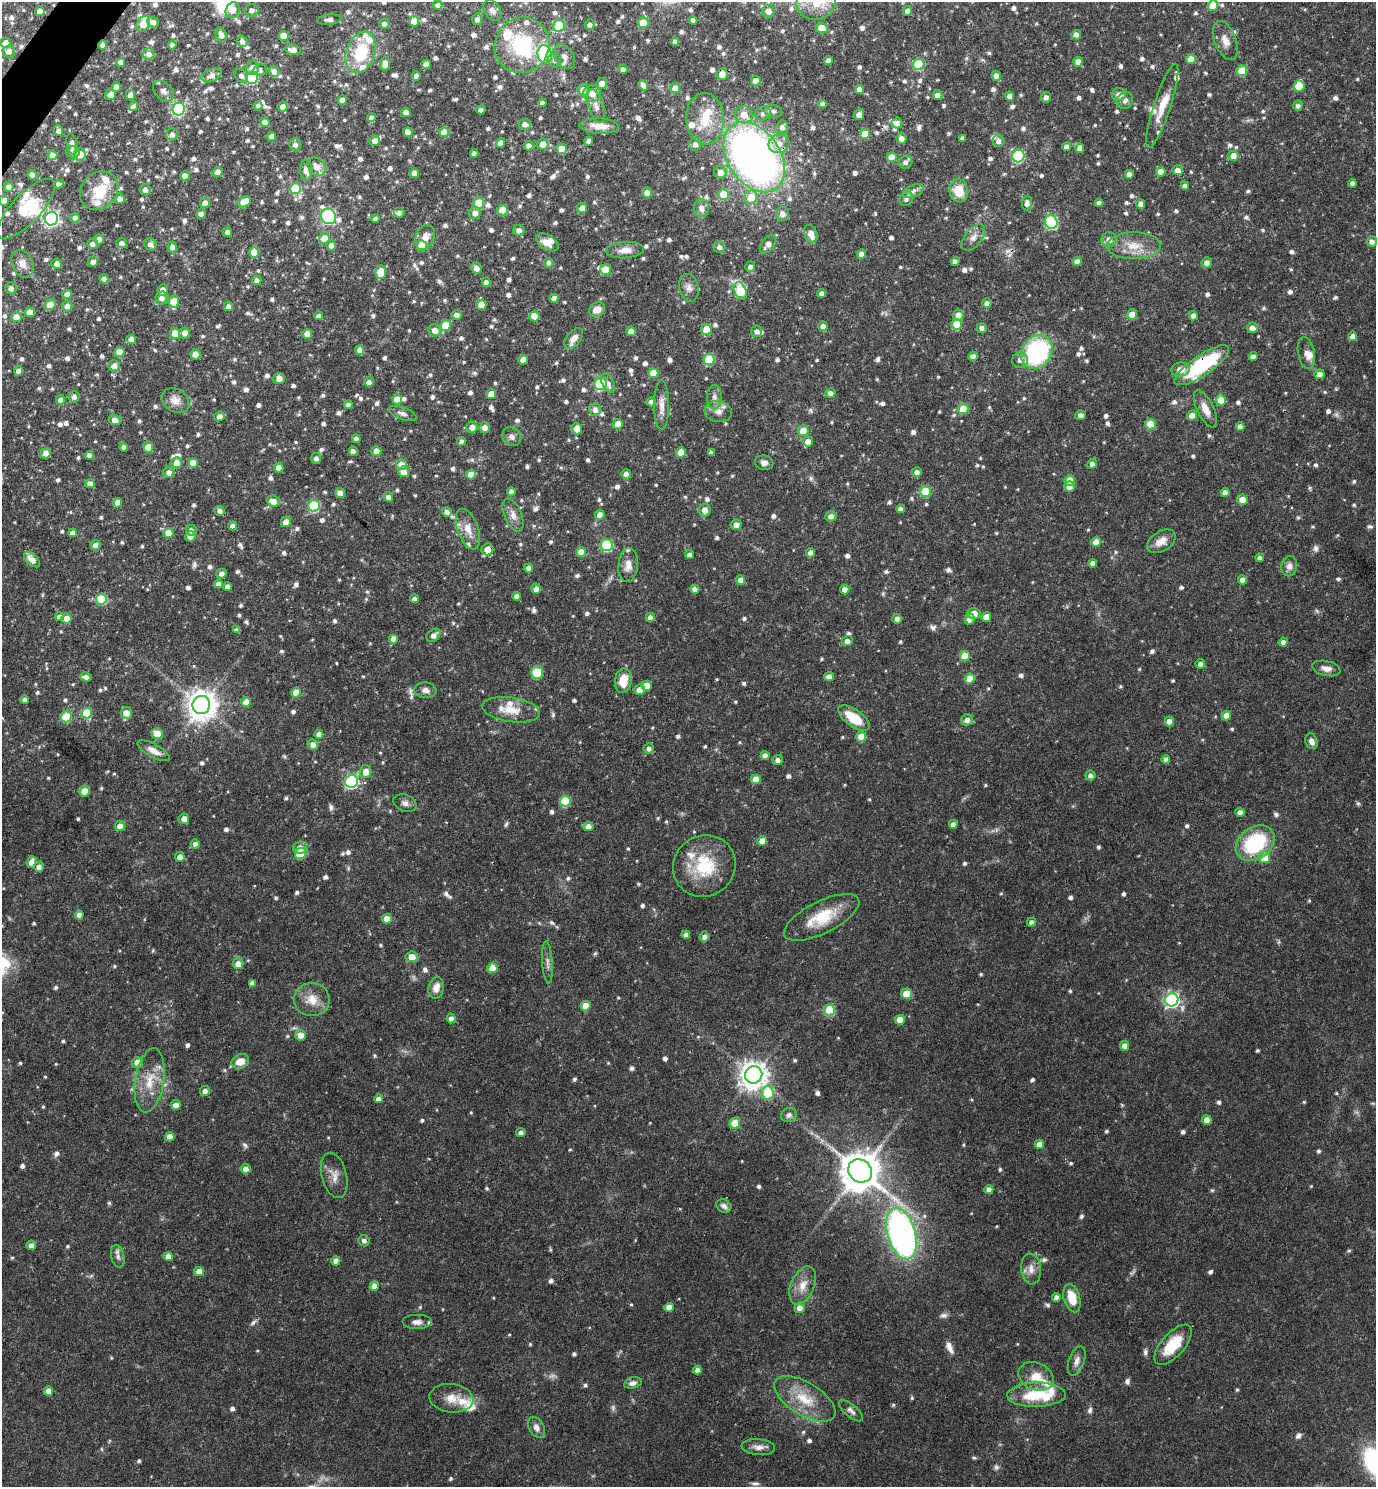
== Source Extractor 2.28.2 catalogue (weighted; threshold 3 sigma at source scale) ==
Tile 11 of 4 x 4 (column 3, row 3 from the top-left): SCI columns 2905-4278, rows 1487-2971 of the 5949 x 5944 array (HDU 1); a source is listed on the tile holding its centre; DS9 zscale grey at full resolution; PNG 1378 x 1489 px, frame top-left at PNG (2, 2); each listed source drawn as its Kron ellipse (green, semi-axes under 4 px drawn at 4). Shown black and unused: <1% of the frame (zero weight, under 3 of 4 exposures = <1% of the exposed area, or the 3 px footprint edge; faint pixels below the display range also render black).
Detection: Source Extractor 2.28.2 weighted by HDU 2 'WHT'; one run over the whole footprint, this tile lists its part. Background 0.0633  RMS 0.004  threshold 0.0182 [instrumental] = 3 sigma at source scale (4.5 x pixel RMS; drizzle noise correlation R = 1.50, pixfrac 1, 0.05/0.05 arcsec/px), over >= 5 px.
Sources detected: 1155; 5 too faint to see at this stretch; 1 inside a brighter object's white glare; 2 cosmic-ray / hot-pixel residue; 1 long thin detection or spike segment (spike, bleed or trail) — neither listed nor drawn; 40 inside a brighter listed object's ellipse — not listed separately; of the other 1106, all 500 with FLUX_AUTO >= 1.55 (the completeness limit of this list) listed and drawn (606 fainter detections not listed), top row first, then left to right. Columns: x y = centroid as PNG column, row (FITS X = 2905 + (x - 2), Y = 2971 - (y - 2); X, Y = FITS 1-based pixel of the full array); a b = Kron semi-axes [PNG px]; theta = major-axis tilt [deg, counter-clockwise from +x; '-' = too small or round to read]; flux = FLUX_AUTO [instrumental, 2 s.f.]
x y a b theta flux
816 2 19 17 14 13
438 5 5 4 - 2.4
1213 6 5 5 - 9
233 10 8 6 59 2.8
251 10 7 6 - 1.9
40 11 5 5 - 3.3
492 11 11 8 -56 2
768 11 6 6 - 3.4
907 11 5 4 - 2.3
477 19 6 5 - 1.8
329 20 12 5 6 1.8
693 20 4 4 - 1.6
414 21 5 5 - 5.9
153 22 6 5 - 2.5
643 23 5 5 - 13
143 24 8 6 60 7.7
384 24 5 5 - 1.8
590 25 5 5 - 1.7
559 26 6 6 - 24
822 28 6 5 - 7.1
221 35 7 5 -70 2.8
1076 35 5 4 - 2.6
284 36 5 5 - 7.2
242 41 6 5 - 1.9
1225 41 20 10 -69 4.1
675 42 4 4 - 1.8
6 43 5 5 - 4.8
102 45 4 4 - 2
172 45 4 4 - 1.7
522 45 28 27 - 31
293 50 8 5 -9 3.3
9 51 6 6 - 2.2
361 52 21 14 70 18
149 54 6 6 - 2.4
545 54 9 7 -77 49
564 57 13 9 -53 3.1
1191 59 5 5 - 6.1
828 60 4 4 - 2.1
554 61 7 6 - 1.6
121 62 4 4 - 3
1078 62 5 4 - 4
385 64 7 5 79 4.2
426 64 5 5 - 3.4
919 64 6 5 - 28
252 68 7 6 - 3.2
260 70 7 5 10 1.6
623 70 4 4 - 1.7
274 71 5 5 - 2.2
1242 71 5 5 - 15
722 74 5 5 - 4.4
212 75 10 6 21 2.4
241 76 8 6 -45 1.7
416 76 5 4 - 2.1
996 76 5 4 - 2.1
252 78 6 6 - 37
756 81 5 5 - 4.4
602 83 5 5 - 3
643 85 5 4 - 3
1299 86 5 5 - 9.2
116 87 4 4 - 3.5
675 88 5 5 - 3.7
583 90 6 5 - 3.1
859 90 4 4 - 3.1
163 91 12 8 -46 2.2
592 93 9 8 - 3.6
111 94 5 5 - 3
131 95 5 4 - 4
938 95 5 5 - 2
1119 95 7 6 - 2.3
1009 96 4 4 - 2
1046 97 5 5 - 1.7
342 100 4 4 - 3.3
1125 100 9 7 69 1.8
542 103 4 4 - 1.6
822 104 4 4 - 1.7
133 106 5 4 - 1.6
258 106 4 4 - 1.9
596 106 17 7 -72 2.8
1162 106 44 8 72 8.3
1298 106 5 5 - 1.6
283 107 5 5 - 2.4
179 109 6 6 - 62
481 110 4 4 - 2
773 111 9 6 -12 1.8
406 113 5 4 - 3.3
763 114 8 7 - 1.9
744 115 9 8 - 5.5
859 115 5 5 - 3.1
371 117 4 4 - 1.8
705 119 26 19 -86 13
265 122 5 4 - 2.5
897 123 5 5 - 2.5
525 124 6 5 - 2.1
599 126 20 7 -2 5.6
782 127 7 6 - 2.1
59 131 5 4 - 2.3
408 132 5 4 - 3.9
444 132 5 5 - 5.5
172 134 6 6 - 2
865 134 5 5 - 8.8
272 136 4 4 - 2.6
962 138 4 4 - 1.6
901 139 5 5 - 3.1
375 141 5 5 - 2.7
589 141 4 4 - 2.4
998 141 6 6 - 1.7
500 143 5 4 - 2.6
72 144 11 5 -78 2.1
295 144 6 6 - 1.9
543 144 6 5 - 4.4
695 144 6 6 - 2.1
779 144 10 9 - 4.2
529 146 4 4 - 2.5
1066 146 4 4 - 2.2
1080 148 5 4 - 3.2
562 149 5 5 - 6.8
73 152 7 5 1 2.5
474 153 4 4 - 1.7
80 154 6 6 - 5.9
52 155 5 5 - 4.1
1018 156 6 6 - 47
1233 156 5 5 - 4.9
754 157 39 26 -56 260
892 157 5 5 - 6.5
906 162 7 6 - 2
317 167 10 8 -48 3.7
306 170 10 6 -85 2.9
1178 170 5 5 - 3.9
218 172 5 5 - 3.2
720 172 6 6 - 2.8
1161 172 5 5 - 3.5
414 173 4 4 - 4
1129 174 4 4 - 2.5
32 175 5 4 - 2.7
185 176 5 4 - 3.3
1352 183 4 4 - 1.6
59 184 4 4 - 2
1185 186 4 4 - 1.6
8 187 5 5 - 2.3
295 189 5 5 - 24
145 190 6 5 - 1.9
99 191 21 17 47 13
913 191 11 6 25 1.9
959 191 12 9 -84 9.1
647 193 5 5 - 3.2
724 194 5 5 - 12
751 197 7 6 - 7.6
120 199 5 5 - 2.4
906 199 7 6 - 1.8
4 201 5 5 - 4.1
244 202 7 5 27 8.1
205 203 5 5 - 3.9
479 203 5 5 - 17
1027 203 7 5 87 2
1099 203 4 4 - 1.9
1141 204 5 4 - 2.9
582 208 5 5 - 3.4
702 208 8 7 - 2.5
26 209 39 14 46 12
502 210 5 5 - 13
399 213 5 4 - 1.6
475 213 6 6 - 2.5
201 214 5 5 - 1.6
782 214 7 6 - 2.4
329 216 8 7 - 71
75 218 5 4 - 1.6
51 219 7 6 - 100
375 219 4 4 - 1.7
1051 222 7 6 - 48
519 230 5 5 - 2.3
228 232 5 4 - 2.7
811 234 9 6 -69 3.8
425 237 13 9 67 3.9
973 237 15 8 51 3.2
324 238 5 5 - 6.5
99 239 5 5 - 3
1109 240 7 7 - 2.4
1372 241 5 5 - 2.2
547 242 12 7 -32 4.5
122 243 5 5 - 1.9
92 244 5 5 - 1.6
150 244 6 5 - 2.3
768 244 10 6 52 3.1
331 245 5 4 - 1.8
422 246 5 5 - 9.3
1134 246 27 13 1 8.9
172 247 5 4 - 2.2
719 247 6 5 - 1.9
625 250 19 8 5 3.7
254 252 5 5 - 9.5
861 254 5 4 - 2.7
93 262 5 5 - 2.4
955 262 4 4 - 2.1
1077 262 4 4 - 2.9
549 263 5 4 - 1.7
1207 263 5 5 - 2.4
22 264 14 10 -66 3.4
57 264 5 5 - 2.3
750 267 5 5 - 1.6
476 268 6 5 - 2.8
605 270 5 5 - 8.4
381 272 7 5 86 11
104 279 4 4 - 1.8
257 280 5 4 - 1.9
486 282 4 4 - 1.8
11 288 6 5 - 2
689 288 14 9 -77 2.7
163 290 6 5 - 3.1
740 291 9 6 -65 20
67 294 4 4 - 3.4
822 294 4 4 - 2.7
162 298 6 6 - 2.5
554 298 4 4 - 2.2
174 302 6 5 - 10
987 303 4 4 - 1.7
50 305 6 5 - 5.6
481 305 5 5 - 5.4
67 306 5 5 - 2.5
228 306 5 4 - 1.8
597 310 8 7 - 4.1
30 312 5 5 - 5
457 315 5 5 - 2.1
958 315 5 5 - 3.5
1132 315 5 5 - 7.1
319 316 4 4 - 2
534 316 5 5 - 6.1
1193 316 5 4 - 2.2
16 317 5 5 - 5.6
957 324 5 5 - 12
446 325 5 5 - 10
823 326 5 4 - 2.5
982 328 5 5 - 2
1252 328 5 5 - 3.2
706 329 5 5 - 6.7
435 330 6 6 - 3.6
631 331 5 4 - 3.5
757 331 6 5 - 1.9
175 333 5 5 - 8.5
185 333 5 5 - 3.3
307 334 5 5 - 3.9
1353 336 5 4 - 2.7
574 338 12 6 49 3.2
131 339 5 4 - 3.8
360 350 5 4 - 3.1
119 352 5 5 - 6.4
1037 352 18 14 57 54
1306 353 16 8 -79 2.8
196 354 5 5 - 6.5
973 356 4 4 - 2.6
1253 356 4 4 - 1.9
523 360 5 4 - 4.9
709 360 5 5 - 18
1020 360 8 7 - 2
1202 365 32 10 34 37
114 366 6 5 - 2.5
1180 369 9 7 7 4
19 371 4 4 - 3.2
653 373 5 5 - 8.5
1320 374 5 5 - 3.2
279 378 5 5 - 3.1
369 382 5 4 - 2.3
608 383 10 5 -65 2.1
601 384 6 6 - 35
830 393 5 5 - 2.3
491 394 5 5 - 5.6
74 397 5 5 - 1.6
714 397 12 7 89 2.2
397 399 5 5 - 6.2
61 400 4 4 - 3.2
1221 400 5 5 - 7.5
175 401 15 11 -34 3.6
651 402 5 4 - 1.6
348 405 4 4 - 1.8
662 405 25 7 -90 3.9
963 409 5 5 - 12
1205 409 20 8 -64 4.4
595 410 6 6 - 2.6
718 412 14 10 -7 3.3
402 413 15 6 -19 1.9
1080 415 5 5 - 2.1
1192 415 5 5 - 4.1
219 416 5 5 - 2
115 420 6 5 - 2.9
618 424 5 4 - 5.1
1151 424 5 5 - 14
1240 426 4 4 - 1.9
472 427 5 5 - 3.7
485 428 5 5 - 3.4
577 429 5 5 - 6.3
803 430 5 5 - 6.4
512 437 10 8 -44 1.9
356 439 4 4 - 1.9
808 441 5 5 - 3.1
461 442 4 4 - 1.7
124 447 4 4 - 1.7
148 447 5 5 - 9.1
353 451 5 4 - 2.3
376 451 5 5 - 3.6
681 452 5 5 - 5.9
46 453 5 5 - 3.5
711 453 4 4 - 1.8
89 455 4 4 - 2.1
316 458 5 5 - 1.7
177 463 5 5 - 3.2
193 463 5 5 - 7.8
764 463 9 7 -12 1.6
401 464 5 5 - 5.1
1092 464 5 4 - 1.9
279 468 5 4 - 3.6
169 472 6 5 - 2.7
403 472 5 5 - 4.6
917 472 5 5 - 1.9
626 474 5 5 - 2.2
471 475 5 4 - 5.1
1070 480 5 5 - 9
90 484 5 4 - 3
1069 486 5 5 - 3
511 491 4 4 - 2
925 491 5 5 - 19
1225 492 4 4 - 2.6
340 493 5 5 - 3.1
388 497 5 4 - 1.7
1242 500 5 5 - 4.4
273 501 7 5 -21 3.4
118 503 5 4 - 3.1
314 506 6 5 - 32
901 509 4 4 - 1.7
705 510 6 5 - 3.3
220 511 5 5 - 1.7
447 512 5 4 - 1.9
513 515 17 8 -68 3.2
600 515 5 5 - 3.9
831 516 6 5 - 2
286 522 5 5 - 4
736 525 5 5 - 2.7
233 526 4 4 - 2.8
468 529 21 10 -70 5.4
191 530 5 5 - 1.7
73 533 4 4 - 2.1
168 533 5 5 - 5.7
190 536 5 5 - 3.5
1161 541 16 10 32 4.8
1096 542 5 5 - 5.6
95 545 5 4 - 2.4
607 545 6 6 - 40
487 549 6 5 - 5.3
581 552 5 5 - 7.6
810 553 5 4 - 2
690 555 4 4 - 1.9
1260 558 4 4 - 1.8
32 560 9 5 -43 3.4
1093 563 4 4 - 2.1
628 565 17 10 84 4.1
1289 566 10 8 80 2.4
528 568 5 4 - 2
222 574 5 4 - 1.8
741 580 5 4 - 3.9
1242 580 4 4 - 3
218 584 4 4 - 2
227 586 4 4 - 2.3
536 589 5 4 - 2.3
695 589 4 4 - 2.3
845 590 5 4 - 2.8
516 596 4 4 - 1.9
101 599 5 5 - 22
414 599 4 4 - 1.8
974 613 6 5 - 4.6
59 617 4 4 - 2.6
650 617 5 4 - 2.3
986 617 5 5 - 5
67 619 5 5 - 5.4
897 619 5 5 - 1.8
970 619 5 5 - 3.1
237 630 4 4 - 1.6
433 635 8 5 39 2.3
394 639 5 5 - 2.9
847 641 5 5 - 2
1283 642 4 4 - 1.8
965 656 5 5 - 10
1200 664 5 5 - 1.7
1326 668 14 7 -13 2.7
537 672 6 6 - 20
86 677 5 4 - 1.8
829 677 5 4 - 2.8
970 679 5 5 - 8.9
623 681 12 8 81 8.2
647 686 5 5 - 5.2
425 690 11 8 -4 2.1
640 690 5 5 - 4.3
296 693 5 5 - 6.5
25 700 4 4 - 1.6
246 702 5 5 - 5.1
201 705 9 9 - 580
511 710 29 12 -8 8.1
86 713 5 5 - 17
126 713 5 5 - 4.4
1226 715 5 4 - 5.3
66 717 5 5 - 20
854 718 18 8 -35 13
967 720 6 5 - 2.4
1169 721 5 5 - 3.1
157 733 6 5 - 8.8
319 734 4 4 - 3.4
861 737 5 5 - 7.7
1311 741 8 6 -70 2.1
313 744 5 5 - 2.5
648 748 5 5 - 1.6
154 751 18 6 -29 3.5
765 756 4 4 - 2.6
1166 759 4 4 - 1.9
778 760 5 5 - 1.9
366 772 6 6 - 3.6
1091 775 5 5 - 1.6
756 779 5 5 - 4.9
351 781 6 6 - 70
85 791 5 5 - 8
565 801 5 5 - 21
405 803 12 8 -20 1.9
1240 812 4 4 - 2.7
184 819 5 5 - 3.1
953 824 4 4 - 1.9
120 826 5 5 - 3.3
588 826 5 5 - 2.9
762 841 5 5 - 4
1255 843 21 15 36 34
195 844 4 4 - 1.6
300 847 7 6 - 2.5
300 853 6 5 - 16
180 857 5 5 - 3.2
1264 857 5 5 - 9.6
31 862 6 4 68 3.3
704 866 32 30 38 22
39 867 5 5 - 2.1
79 915 4 4 - 2.5
822 917 41 16 27 15
387 919 5 5 - 5.8
1032 922 4 4 - 1.8
686 935 4 4 - 1.7
704 937 5 5 - 1.8
412 957 6 5 - 5.8
547 963 21 5 -86 1.9
238 964 5 5 - 3.9
492 968 5 5 - 8.5
252 983 4 4 - 2
436 988 11 7 76 3.5
906 994 5 5 - 7.5
312 1000 18 16 -4 6.7
1172 1000 7 6 - 110
586 1006 5 5 - 7.5
829 1010 5 5 - 23
451 1018 5 4 - 2.3
900 1020 5 5 - 6.2
300 1035 5 5 - 3.6
1125 1046 5 4 - 3.5
240 1061 9 7 24 4.8
137 1062 5 5 - 4.1
754 1075 9 8 - 460
150 1080 32 14 81 11
205 1091 5 4 - 2.1
768 1093 6 6 - 22
378 1099 4 4 - 2.8
176 1105 5 4 - 3
789 1115 8 7 - 1.6
1207 1120 5 4 - 4.7
735 1123 5 5 - 13
521 1133 5 4 - 2
170 1137 4 4 - 4
1039 1144 4 4 - 3.4
245 1169 5 4 - 2.8
860 1171 12 11 - 1200
334 1175 23 12 -75 4.3
989 1190 4 4 - 2.9
724 1206 8 6 -31 1.8
902 1234 26 14 -74 160
364 1241 5 5 - 1.7
31 1245 5 4 - 2
118 1256 12 6 -78 1.7
168 1256 4 4 - 3.6
336 1261 4 4 - 3.2
1031 1269 15 10 -83 3.5
199 1271 5 4 - 4.4
803 1285 20 11 66 5.5
374 1286 5 4 - 4.6
1056 1297 4 4 - 2.1
1072 1298 14 8 -73 8.3
669 1307 4 4 - 3.7
799 1308 5 5 - 3.2
417 1322 15 7 0 2.2
1173 1345 25 11 48 13
1077 1361 15 8 71 2.4
697 1370 4 4 - 2.2
1036 1376 18 13 -25 7
633 1383 9 5 14 1.8
48 1391 4 4 - 3.5
1036 1395 29 12 1 20
451 1398 22 14 -6 6.3
805 1399 34 16 -31 14
851 1411 14 6 -40 1.7
536 1427 11 7 -60 2.5
758 1447 17 8 -5 3
Overlapping masked pixels (flux is a lower limit): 6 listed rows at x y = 102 45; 722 74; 754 157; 1202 365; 487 549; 628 565
Isophote crosses this tile's border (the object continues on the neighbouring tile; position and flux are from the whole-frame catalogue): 3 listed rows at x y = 816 2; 1213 6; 4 201